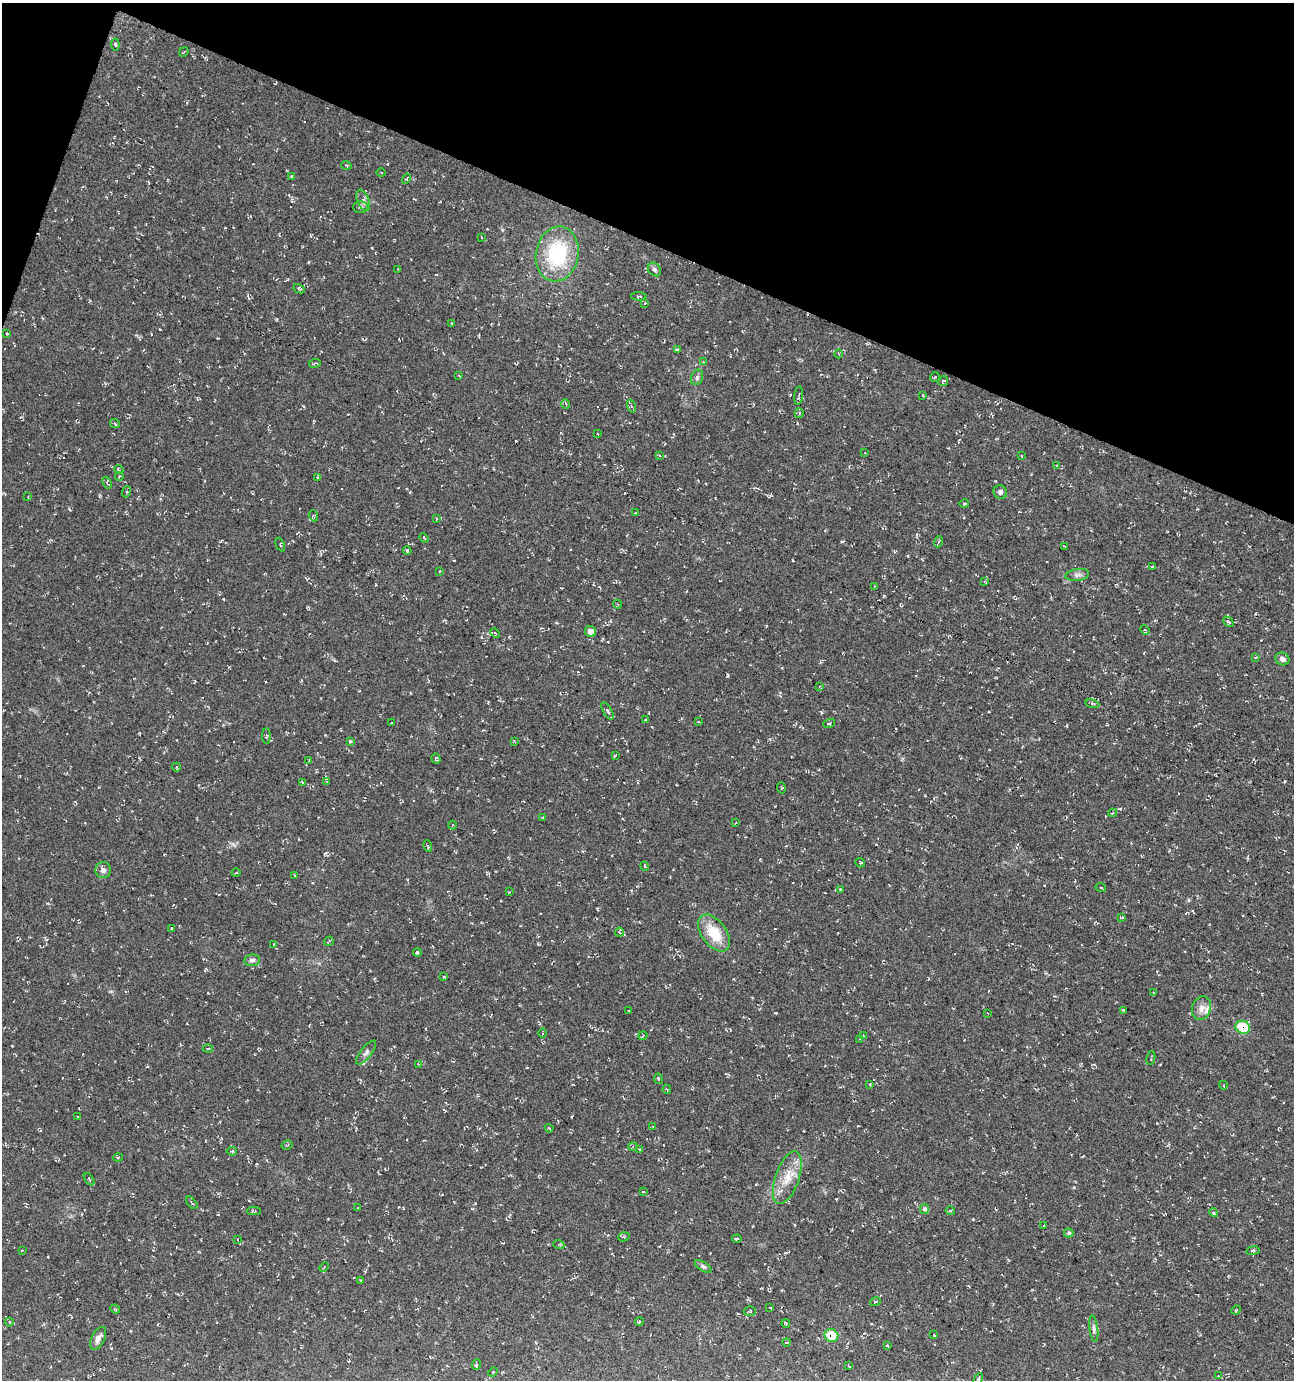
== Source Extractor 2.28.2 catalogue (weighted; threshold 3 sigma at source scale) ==
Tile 2 of 4 x 4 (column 2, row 1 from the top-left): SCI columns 1507-2798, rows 4142-5519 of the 5661 x 5522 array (HDU 1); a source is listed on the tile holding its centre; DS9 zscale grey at full resolution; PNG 1296 x 1382 px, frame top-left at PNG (2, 3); each listed source drawn as its Kron ellipse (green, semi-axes under 4 px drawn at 4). Shown black and unused: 19% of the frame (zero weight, under 3 of 4 exposures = <1% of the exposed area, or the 3 px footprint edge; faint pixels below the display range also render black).
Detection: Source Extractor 2.28.2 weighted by HDU 2 'WHT'; one run over the whole footprint, this tile lists its part. Background 0.0177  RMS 0.0061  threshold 0.0274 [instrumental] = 3 sigma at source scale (4.5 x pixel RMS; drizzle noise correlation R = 1.50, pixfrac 1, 0.0396/0.0396 arcsec/px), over >= 5 px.
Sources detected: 180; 10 cosmic-ray / hot-pixel residue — neither listed nor drawn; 2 inside a brighter listed object's ellipse — not listed separately; the other 168 listed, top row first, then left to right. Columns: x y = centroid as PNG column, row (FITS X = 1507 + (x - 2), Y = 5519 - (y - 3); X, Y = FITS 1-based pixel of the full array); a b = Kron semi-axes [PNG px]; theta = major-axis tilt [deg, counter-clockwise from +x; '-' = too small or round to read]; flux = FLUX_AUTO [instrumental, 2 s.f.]
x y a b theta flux
115 44 6 4 -83 0.72
184 52 5 2 - 0.49
346 165 5 3 - 0.57
381 173 5 3 - 0.57
292 177 3 3 - 0.56
406 179 5 3 - 0.82
363 200 11 5 -68 2.4
360 207 7 6 - 1.4
481 237 3 2 - 0.34
557 254 28 21 79 44
654 269 7 6 - 1.5
398 270 4 2 - 0.43
299 289 6 4 -29 0.99
639 296 7 4 -3 0.87
645 303 3 2 - 0.39
451 323 3 2 - 0.6
7 333 2 2 - 0.47
678 349 3 3 - 0.83
839 354 4 3 - 0.45
703 362 4 4 - 0.56
315 363 6 2 8 0.83
459 375 3 2 - 0.44
697 377 8 6 70 1.4
935 377 5 3 - 0.56
943 381 5 4 - 0.75
923 395 3 2 - 0.67
799 396 9 3 83 0.95
566 404 5 3 - 0.57
631 406 7 4 -72 0.93
799 413 5 4 - 0.83
115 424 5 3 - 0.59
598 434 3 2 - 0.44
865 453 4 3 - 0.65
659 455 4 2 - 0.43
1021 455 4 2 - 0.45
1057 465 3 3 - 0.37
119 469 5 3 - 0.54
119 476 4 3 - 0.84
317 477 3 2 - 0.42
107 483 6 4 -67 1.1
126 492 5 3 - 0.78
1000 492 7 6 - 1.8
28 497 2 2 - 0.45
964 504 5 3 - 0.64
635 513 3 2 - 0.44
314 516 5 3 - 0.52
436 519 3 2 - 0.52
424 538 5 3 - 0.55
938 542 5 3 - 0.8
280 545 7 4 -66 0.98
1064 547 3 3 - 0.47
407 551 4 3 - 0.66
1152 566 3 3 - 0.57
440 571 4 4 - 0.62
1077 575 12 6 7 2.1
985 582 4 2 - 0.53
874 587 4 2 - 0.52
617 604 4 3 - 0.59
1228 622 6 4 -44 1.2
1145 630 5 3 - 0.63
590 631 5 5 - 4
495 633 5 3 - 0.59
1256 657 4 2 - 0.46
1282 659 7 6 - 2.7
819 686 3 2 - 0.47
1092 704 7 3 -10 0.88
608 711 9 4 -58 1.4
645 719 4 2 - 0.51
698 721 4 2 - 0.45
392 723 3 2 - 0.41
829 723 6 4 15 0.81
266 736 8 3 -89 0.9
350 741 4 4 - 0.74
515 742 4 3 - 0.53
615 755 3 2 - 0.63
436 759 5 4 - 0.77
309 760 3 3 - 0.47
176 767 4 3 - 0.52
327 781 4 3 - 0.59
302 783 3 3 - 0.49
781 788 5 3 - 0.53
1112 813 4 3 - 0.62
543 817 3 2 - 0.44
735 823 4 3 - 0.41
452 825 4 3 - 0.49
428 846 6 3 -73 0.63
860 863 5 4 - 0.83
645 866 5 3 - 0.62
103 870 8 7 - 2.5
236 873 4 3 - 0.52
295 875 3 2 - 0.51
1101 888 5 3 - 0.54
840 889 3 2 - 0.4
509 892 2 2 - 0.45
1121 917 3 2 - 0.6
171 928 3 2 - 0.38
619 932 4 4 - 0.91
714 933 21 12 -53 17
329 941 5 2 - 0.6
274 944 4 2 - 0.38
417 952 4 4 - 0.88
252 960 8 6 7 1.8
444 977 3 2 - 0.56
1153 993 3 3 - 0.56
1201 1008 12 9 72 4.1
1123 1010 3 3 - 0.57
629 1011 3 2 - 0.41
987 1013 3 2 - 0.35
1243 1027 7 6 - 23
543 1033 5 3 - 0.7
863 1035 4 2 - 0.43
643 1036 4 2 - 0.45
860 1039 3 3 - 0.48
208 1048 5 3 - 0.73
366 1053 14 5 52 2.2
1151 1058 7 2 79 0.63
418 1064 3 2 - 0.42
658 1079 5 3 - 0.57
870 1085 3 3 - 0.67
1223 1085 4 3 - 0.49
667 1089 4 3 - 0.59
77 1117 3 2 - 0.34
653 1127 4 2 - 0.38
549 1128 4 2 - 0.59
287 1145 6 2 31 0.47
633 1146 4 4 - 0.72
639 1149 3 3 - 0.47
232 1151 5 3 - 0.87
118 1158 5 3 - 0.56
787 1178 27 11 71 12
89 1179 7 3 -55 0.82
643 1191 3 2 - 0.4
192 1203 7 2 -51 0.72
358 1208 3 2 - 0.4
925 1209 5 4 - 1.5
254 1211 7 3 1 0.77
950 1211 4 4 - 0.76
1213 1213 5 4 - 1.1
1044 1225 2 2 - 0.55
1069 1233 5 4 - 1.1
624 1237 6 4 17 0.94
737 1239 5 3 - 0.89
238 1240 3 2 - 0.47
559 1245 6 3 -21 0.66
22 1250 3 2 - 0.53
1253 1251 7 3 9 0.72
703 1266 9 4 -34 1.3
324 1267 5 3 - 0.52
360 1280 3 2 - 0.52
875 1302 5 3 - 0.67
770 1308 4 2 - 0.4
115 1309 5 3 - 0.67
1236 1310 5 3 - 0.66
750 1311 6 5 - 0.93
9 1322 4 4 - 0.75
639 1322 4 3 - 0.64
786 1324 4 3 - 0.65
1094 1329 13 4 -83 1.7
831 1335 7 6 - 16
934 1335 3 2 - 0.53
98 1338 12 6 63 3.5
787 1342 4 2 - 0.36
887 1345 4 3 - 0.6
476 1364 5 3 - 0.76
849 1366 4 2 - 0.62
493 1372 5 3 - 0.53
1218 1376 3 2 - 0.4
978 1379 6 4 61 0.91
Overlapping masked pixels (flux is a lower limit): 2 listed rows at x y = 1243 1027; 831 1335
Unlisted compact peaks at least as high as the median listed source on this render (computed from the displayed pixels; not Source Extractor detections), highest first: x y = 973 1219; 1074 1187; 538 944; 111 1348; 223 599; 1189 900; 822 712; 502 230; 756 1184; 842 541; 410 492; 69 509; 12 1046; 481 637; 325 853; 995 481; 206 969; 488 702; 308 262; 328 1219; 110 991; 372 248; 475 1203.